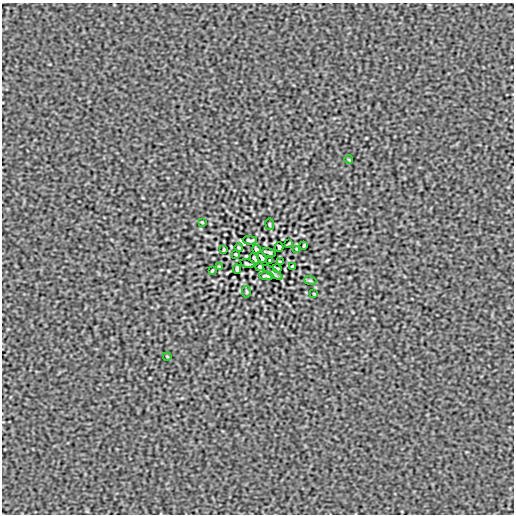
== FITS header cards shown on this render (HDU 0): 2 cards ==
NAXIS1  =                  512
NAXIS2  =                  512

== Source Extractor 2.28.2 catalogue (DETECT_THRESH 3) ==
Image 512 x 512 px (HDU 0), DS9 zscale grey, 1 PNG px = 1 image px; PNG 516 x 516 px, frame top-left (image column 1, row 512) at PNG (2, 3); each listed source drawn as its Kron ellipse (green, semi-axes under 4 px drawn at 4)
Background 1.18e-07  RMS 3.4e-05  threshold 1.03e-04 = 3 sigma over >= 5 px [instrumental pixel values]
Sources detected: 30; all 30 listed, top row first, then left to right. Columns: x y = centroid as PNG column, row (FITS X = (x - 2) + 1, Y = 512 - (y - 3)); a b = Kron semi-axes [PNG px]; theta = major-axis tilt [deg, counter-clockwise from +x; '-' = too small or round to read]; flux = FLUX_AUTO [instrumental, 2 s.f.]
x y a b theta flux
349 160 4 2 - 0.0017
202 222 3 2 - 0.0017
270 224 6 3 -81 0.0023
250 240 7 3 -1 0.0033
289 243 3 2 - 0.0018
304 245 3 2 - 0.0024
279 247 4 3 - 0.0036
239 248 4 2 - 0.0019
256 249 4 3 - 0.003
297 249 3 2 - 0.0021
224 250 3 2 - 0.0021
269 252 7 2 -15 0.0032
236 254 3 2 - 0.0025
254 258 6 2 -62 0.0038
262 258 6 2 -62 0.0038
270 260 3 2 - 0.0017
280 262 3 2 - 0.0025
247 264 7 2 -15 0.0032
292 266 3 2 - 0.0021
219 267 3 2 - 0.0021
260 267 4 3 - 0.003
277 268 4 2 - 0.0019
237 269 4 3 - 0.0036
212 271 3 2 - 0.0024
273 272 11 2 -36 0.0034
266 276 7 3 -1 0.0033
310 280 6 4 -19 0.0026
246 292 6 3 -81 0.0023
314 294 3 2 - 0.0017
167 356 4 2 - 0.0017